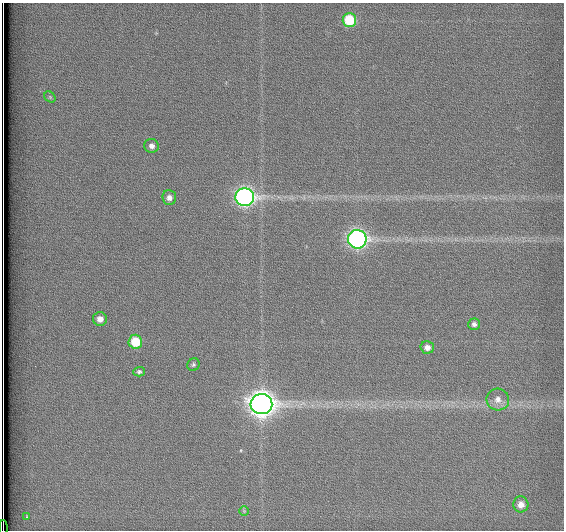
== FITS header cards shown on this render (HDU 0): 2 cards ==
NAXIS1  =                  562          / # of pixels in <axis direction>
NAXIS2  =                  528          / # of pixels in <axis direction>

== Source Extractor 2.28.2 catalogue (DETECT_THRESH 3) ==
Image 562 x 528 px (HDU 0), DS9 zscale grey, 1 PNG px = 1 image px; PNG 566 x 532 px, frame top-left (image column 1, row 528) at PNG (2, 3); each listed source drawn as its Kron ellipse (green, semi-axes under 4 px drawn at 4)
Background 1790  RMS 4.8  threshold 14.3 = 3 sigma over >= 5 px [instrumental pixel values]
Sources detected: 18; all 18 listed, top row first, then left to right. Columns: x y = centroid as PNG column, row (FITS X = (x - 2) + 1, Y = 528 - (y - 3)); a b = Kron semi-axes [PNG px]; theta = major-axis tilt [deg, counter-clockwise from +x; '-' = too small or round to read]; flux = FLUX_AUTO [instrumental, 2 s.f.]
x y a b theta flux
349 20 7 7 - 14000
50 97 6 5 - 460
151 146 7 7 - 1400
245 197 9 9 - 120000
169 198 7 7 - 1500
357 239 9 9 - 110000
100 319 7 7 - 1900
474 324 6 6 - 970
135 342 7 7 - 9500
427 347 7 6 - 1900
193 365 6 6 - 630
139 372 5 5 - 670
498 399 11 11 - 2700
261 404 11 10 - 340000
521 504 8 7 - 2500
244 511 5 5 - 430
27 517 3 2 - 220
3 528 7 2 -89 2000
At the frame edge (FLAGS 8, measured only in part): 1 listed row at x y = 3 528